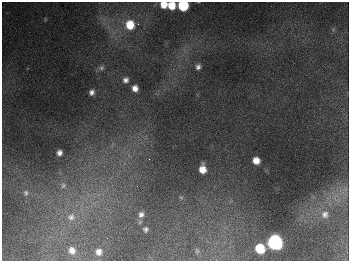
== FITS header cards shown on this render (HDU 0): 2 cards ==
NAXIS1  =                  347
NAXIS2  =                  259

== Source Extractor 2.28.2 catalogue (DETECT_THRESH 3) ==
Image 347 x 259 px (HDU 0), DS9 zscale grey, 1 PNG px = 1 image px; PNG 351 x 263 px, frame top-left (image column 1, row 259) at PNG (2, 2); no overlay
Background 675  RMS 51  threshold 152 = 3 sigma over >= 5 px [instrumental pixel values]
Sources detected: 27; all 27 listed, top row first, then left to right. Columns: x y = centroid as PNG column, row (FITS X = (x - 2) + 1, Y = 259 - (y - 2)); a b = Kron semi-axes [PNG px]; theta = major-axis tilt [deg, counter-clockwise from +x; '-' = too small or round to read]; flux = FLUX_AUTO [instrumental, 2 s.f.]
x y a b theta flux
164 5 6 6 - 3.9e+04
171 6 7 6 - 6.3e+04
183 6 7 7 - 2.5e+05
138 24 3 3 - 4.3e+03
130 25 9 9 - 8.7e+04
198 67 6 5 - 1.2e+04
101 68 7 7 - 9.0e+03
125 80 7 7 - 1.5e+04
135 88 7 6 - 2.4e+04
92 92 6 5 - 1.3e+04
59 153 5 5 - 1.5e+04
149 159 3 2 - 3.9e+03
256 160 6 6 - 3.5e+04
202 169 8 6 -89 4.2e+04
63 185 10 8 -85 1.8e+04
137 186 2 2 - 1.6e+03
26 193 8 7 - 1.1e+04
181 197 6 4 -1 4.2e+03
141 214 9 8 - 1.6e+04
325 214 11 10 - 2.3e+04
71 217 12 12 - 3.8e+04
145 229 5 5 - 7.9e+03
274 242 8 8 - 1.1e+06
260 248 7 7 - 1.2e+05
72 250 9 8 - 2.4e+04
197 251 7 4 -45 5.2e+03
99 252 7 7 - 2.2e+04
At the frame edge (FLAGS 8, measured only in part): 2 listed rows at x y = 164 5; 183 6